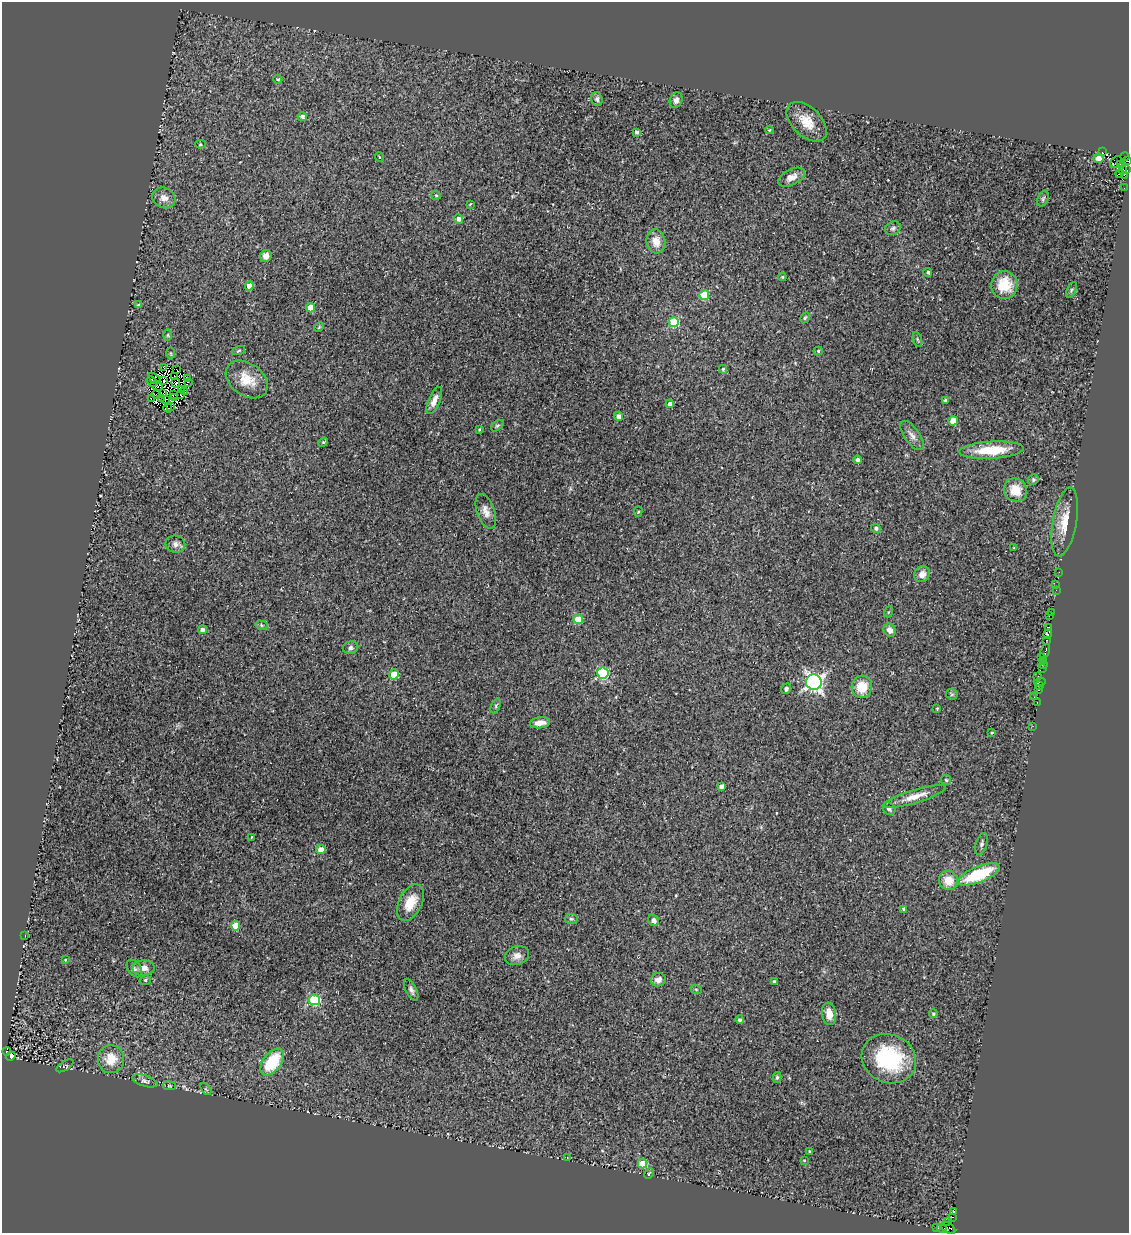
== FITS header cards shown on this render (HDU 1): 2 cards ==
NAXIS1  =                 1127
NAXIS2  =                 1231

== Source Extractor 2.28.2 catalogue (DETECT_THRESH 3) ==
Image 1127 x 1231 px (HDU 1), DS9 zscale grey, 1 PNG px = 1 image px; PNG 1131 x 1235 px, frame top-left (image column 1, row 1231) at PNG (2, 2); each listed source drawn as its Kron ellipse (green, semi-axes under 4 px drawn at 4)
Background 0.0254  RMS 0.013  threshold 0.0376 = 3 sigma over >= 5 px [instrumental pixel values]
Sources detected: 186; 12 with non-positive FLUX_AUTO (blend fragments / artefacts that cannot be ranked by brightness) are neither listed nor drawn; the other 174 listed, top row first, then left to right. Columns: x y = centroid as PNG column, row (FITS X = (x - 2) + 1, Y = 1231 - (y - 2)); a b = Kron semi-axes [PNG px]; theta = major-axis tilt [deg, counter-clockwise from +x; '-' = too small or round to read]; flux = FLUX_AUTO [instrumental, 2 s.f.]
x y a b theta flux
278 79 4 4 - 1.1
597 99 7 5 -73 2.2
676 100 8 6 68 3.6
302 117 5 4 - 2.8
807 122 24 14 -44 17
769 130 4 4 - 0.85
637 132 4 4 - 2.1
200 144 5 4 - 0.95
1102 152 2 2 - 30
1125 156 4 3 - 62
379 157 4 3 - 0.62
1098 158 5 4 - 3.6
1127 161 2 2 - 46
1116 162 7 4 47 20
1120 164 3 3 - 46
1123 169 3 2 - 18
1127 170 3 2 - 39
1119 173 4 3 - 9.8
1124 175 2 2 - 39
791 177 14 8 26 6.8
1124 187 2 2 - 5.9
436 195 5 4 - 1
164 198 12 10 -25 6.9
1043 199 8 5 63 1.8
470 204 4 3 - 0.76
458 219 5 4 - 3.3
893 228 8 6 25 2.3
656 241 12 9 -82 10
266 256 6 5 - 6.4
928 272 4 4 - 1.8
782 277 4 3 - 0.99
1004 285 14 13 - 21
249 286 4 4 - 10
1072 290 8 4 63 1.7
704 295 5 5 - 33
138 305 4 4 - 1.3
310 308 4 4 - 13
805 318 6 4 62 1.2
674 322 5 5 - 44
319 327 5 3 - 0.89
168 335 6 4 90 0.98
917 339 8 3 -71 1.2
239 351 7 3 19 0.82
818 351 4 4 - 1.4
171 353 6 4 -89 1.1
164 368 3 2 - 0.77
176 369 3 2 - 0.8
723 369 4 3 - 1.3
174 377 4 2 - 0.87
154 379 6 2 -39 2.9
187 379 3 2 - 2.7
247 379 23 16 -36 18
163 381 3 2 - 2.3
152 382 6 4 -35 3
188 382 3 2 - 2.8
176 383 5 3 - 2.3
157 386 6 4 -17 3.3
181 390 3 2 - 0.48
185 392 4 2 - 0.012
156 394 4 2 - 0.79
162 394 3 2 - 0.87
173 394 3 2 - 2.4
180 395 3 2 - 1
151 398 2 2 - 34
161 398 2 2 - 1.4
175 398 2 2 - 0.0064
165 400 3 2 - 0.67
434 400 14 5 67 6.1
945 400 3 3 - 1.1
670 404 4 4 - 3.8
170 406 3 2 - 3.3
168 408 4 2 - 1.8
619 416 4 4 - 4.1
953 421 4 4 - 16
497 426 7 4 39 1.4
479 429 3 2 - 0.92
912 436 17 7 -55 5.4
323 442 5 4 - 0.95
991 450 32 8 3 30
858 460 4 4 - 2.5
1033 480 5 5 - 1.4
1015 490 12 11 - 15
486 511 18 8 -71 6.5
638 512 5 4 - 1.2
1065 522 35 12 80 18
876 528 5 4 - 1.8
175 544 10 8 -11 3.8
1014 548 4 2 - 0.65
1059 572 2 2 - 1.5
922 574 8 7 - 6.8
1056 585 3 3 - 0.77
1056 590 2 2 - 1.5
888 612 5 3 - 0.73
1052 612 3 2 - 7.1
1049 615 2 2 - 4.2
578 619 5 4 - 26
261 625 6 4 -15 1.2
1048 627 3 2 - 4.8
202 630 4 4 - 3.7
890 630 7 5 -58 5.3
1048 634 5 3 - 76
1047 640 3 2 - 7.8
351 648 8 6 13 2.3
1045 651 8 4 66 38
1041 657 2 2 - 4.8
1044 660 3 2 - 3.3
1043 664 2 2 - 15
1042 668 2 2 - 4.2
603 673 5 5 - 76
394 674 5 5 - 24
1038 676 2 2 - 0.78
814 682 8 7 - 300
1040 682 5 3 - 2.4
1040 686 3 3 - 6.7
862 687 11 10 - 20
786 689 5 4 - 2.1
1038 690 3 2 - 5.4
952 694 6 5 - 1.2
1034 697 3 2 - 0.7
1037 702 3 2 - 7.2
496 706 8 4 66 1.4
937 708 3 3 - 0.97
540 723 10 5 7 6.2
1033 726 2 2 - 4.8
992 733 3 2 - 0.71
946 780 5 5 - 1.2
721 786 4 4 - 3.2
915 796 32 6 16 12
889 809 7 5 -47 2.4
251 837 3 2 - 0.52
982 844 11 5 74 2.6
321 850 4 4 - 11
979 874 22 8 22 52
948 880 10 9 - 14
410 902 19 11 64 16
904 909 3 3 - 2.2
571 919 6 5 - 1.4
653 920 6 5 - 3.4
236 926 5 4 - 19
25 935 2 2 - 4.8
517 956 12 9 15 5.7
65 960 3 3 - 0.87
134 968 10 6 -53 2.6
144 968 11 7 2 6.1
145 980 6 4 16 1.3
658 980 7 6 - 4.9
774 982 3 3 - 2.2
696 989 6 3 -19 0.87
411 990 11 5 -63 2.9
314 1000 5 5 - 60
829 1014 11 7 -83 8.4
933 1014 4 4 - 1.5
740 1020 4 4 - 2.3
6 1051 4 3 - 230
11 1056 5 4 - 230
111 1059 14 13 - 15
889 1059 28 24 -24 72
272 1062 15 9 52 39
65 1066 10 4 32 1.7
777 1077 5 4 - 1.5
145 1081 13 5 -18 2.8
169 1086 7 3 -8 0.81
206 1089 7 3 -52 1.2
810 1151 3 3 - 1.5
568 1158 4 2 - 0.6
804 1160 4 2 - 0.66
642 1164 5 4 - 23
649 1174 6 3 63 1.1
953 1211 3 3 - 190
952 1217 3 2 - 2.3
948 1221 2 2 - 18
936 1228 3 3 - 7.1
948 1228 8 5 -34 70
942 1229 5 3 - 18
At the frame edge (FLAGS 8, measured only in part): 2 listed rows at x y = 1125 156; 1127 161
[12 non-positive-flux detections neither listed nor drawn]